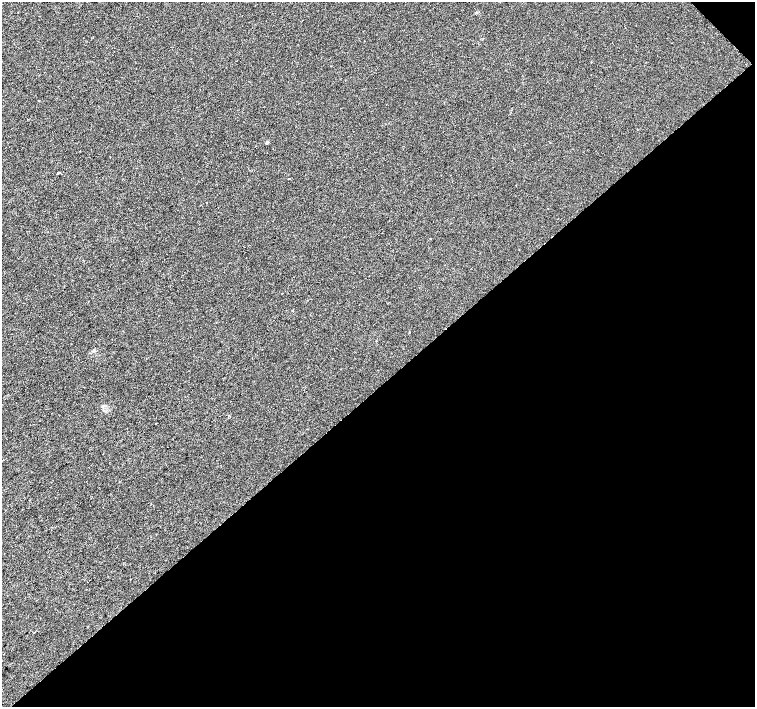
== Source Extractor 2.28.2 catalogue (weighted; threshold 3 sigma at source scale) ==
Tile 12 of 4 x 4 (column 4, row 3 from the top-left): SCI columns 4521-6026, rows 1627-3035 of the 6026 x 6004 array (HDU 1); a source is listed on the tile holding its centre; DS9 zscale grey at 2 x 2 block average (1 PNG px = mean of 2 x 2 image px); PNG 757 x 709 px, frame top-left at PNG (2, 2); no overlay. Shown black and unused: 46% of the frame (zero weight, under 2 of 3 exposures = <1% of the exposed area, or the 3 px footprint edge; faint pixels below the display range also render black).
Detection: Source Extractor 2.28.2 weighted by HDU 2 'WHT'; one run over the whole footprint, this tile lists its part. Background 0.00649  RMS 0.0046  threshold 0.0205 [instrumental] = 3 sigma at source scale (4.5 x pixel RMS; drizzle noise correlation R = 1.50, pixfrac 1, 0.0396/0.0396 arcsec/px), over >= 5 px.
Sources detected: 5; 1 cosmic-ray / hot-pixel residue — not listed; the other 4 listed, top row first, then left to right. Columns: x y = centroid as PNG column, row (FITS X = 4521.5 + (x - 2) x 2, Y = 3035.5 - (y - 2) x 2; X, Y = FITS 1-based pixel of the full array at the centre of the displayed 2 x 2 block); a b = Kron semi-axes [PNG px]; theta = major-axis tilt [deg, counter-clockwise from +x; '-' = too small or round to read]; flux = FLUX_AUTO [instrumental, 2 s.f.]
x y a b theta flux
267 143 3 3 - 1.9
58 173 2 2 - 1.8
430 239 2 2 - 0.89
93 350 3 2 - 0.69